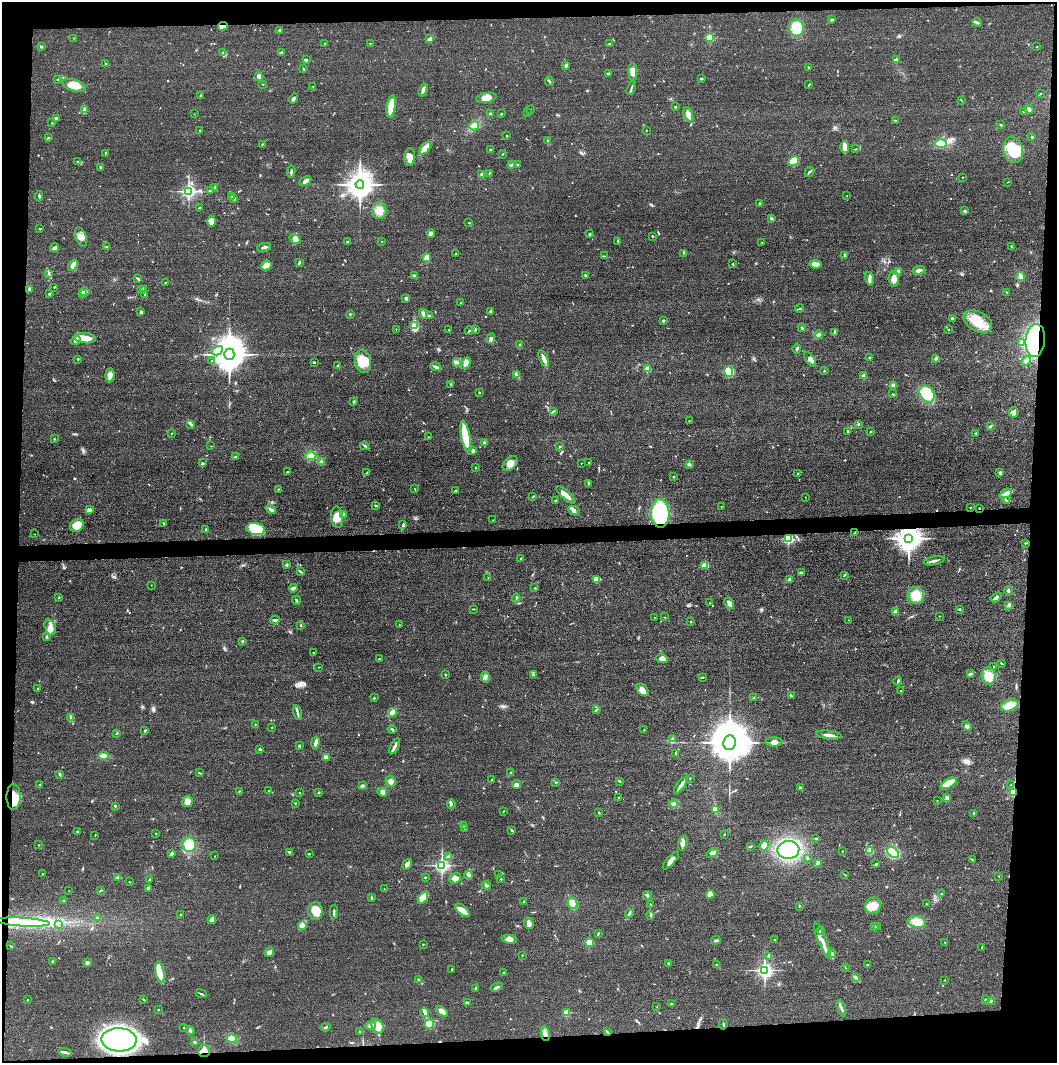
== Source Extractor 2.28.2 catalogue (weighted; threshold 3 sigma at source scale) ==
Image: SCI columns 6-4222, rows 6-4249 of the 4228 x 4255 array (HDU 1 of 3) = the unmasked area's bounding box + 8 px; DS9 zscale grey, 4 x 4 block average (1 PNG px = mean of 4 x 4 image px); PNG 1059 x 1065 px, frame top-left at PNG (2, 2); each listed source drawn as its Kron ellipse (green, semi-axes under 4 px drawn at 4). Shown black and unused: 9% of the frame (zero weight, under 3 of 4 exposures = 1% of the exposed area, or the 3 px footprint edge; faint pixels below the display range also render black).
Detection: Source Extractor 2.28.2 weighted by HDU 2 'WHT'. Background 0.0512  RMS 0.0064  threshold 0.0289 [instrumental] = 3 sigma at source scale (4.5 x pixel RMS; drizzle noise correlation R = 1.50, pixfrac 1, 0.05/0.05 arcsec/px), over >= 5 px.
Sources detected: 668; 3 inside a brighter object's white glare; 2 cosmic-ray / hot-pixel residue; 1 long thin detection or spike segment (spike, bleed or trail) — neither listed nor drawn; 15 coinciding with a brighter row at this scale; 31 inside a brighter listed object's ellipse — not listed separately; of the other 616, all 500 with FLUX_AUTO >= 1.34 (the completeness limit of this list) listed and drawn (116 fainter detections not listed), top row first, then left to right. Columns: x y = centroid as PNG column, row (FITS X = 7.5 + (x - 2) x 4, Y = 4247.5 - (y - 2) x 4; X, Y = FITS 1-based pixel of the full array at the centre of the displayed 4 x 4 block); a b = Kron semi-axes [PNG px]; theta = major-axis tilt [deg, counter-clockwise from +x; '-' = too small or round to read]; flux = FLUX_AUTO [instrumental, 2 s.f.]
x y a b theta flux
832 20 2 2 - 2.4
977 22 5 2 - 7.2
223 26 5 3 - 35
796 28 8 7 - 100
280 30 3 2 - 9.3
73 38 2 2 - 1.5
709 38 2 2 - 240
430 39 3 2 - 13
325 43 2 2 - 2.6
370 43 2 2 - 1.5
609 44 3 2 - 2.3
1037 46 2 2 - 1.5
41 47 2 2 - 14
281 52 3 2 - 4
223 53 2 2 - 3.3
307 59 2 2 - 1.8
897 59 4 3 - 5.8
106 63 3 2 - 2.3
566 65 3 3 - 4.7
808 67 3 2 - 2.9
303 68 3 2 - 2.8
633 72 9 3 -87 20
608 74 2 2 - 14
259 76 3 3 - 9.5
57 79 2 2 - 1.6
701 79 3 2 - 4
549 81 4 2 - 5.6
263 84 2 2 - 1.8
74 85 12 5 -18 47
809 85 3 2 - 2.3
313 86 2 2 - 1.5
631 89 7 2 69 5.8
423 90 7 3 73 9.7
1041 94 2 2 - 1.7
200 95 2 2 - 2.3
486 98 10 5 11 27
293 99 5 3 - 8.2
961 100 2 2 - 1.5
391 107 11 4 82 100
675 107 2 2 - 2.5
84 109 2 2 - 2.3
530 109 2 2 - 1.6
1029 109 5 2 - 12
1024 112 2 2 - 1.9
490 113 2 2 - 3.5
527 113 2 2 - 1.6
194 114 2 2 - 1.4
501 114 2 2 - 3.3
688 115 8 4 -74 19
56 118 3 2 - 2.8
895 120 3 2 - 3.5
52 123 2 2 - 1.8
1001 125 2 2 - 3.3
474 126 5 4 - 46
200 130 2 2 - 3
646 131 2 2 - 1.3
507 136 2 2 - 2.2
1031 137 2 2 - 2
49 138 2 2 - 3.1
548 141 2 2 - 2.1
940 143 6 3 3 66
262 144 2 2 - 1.8
845 147 6 2 -88 60
425 148 7 3 48 41
856 149 2 2 - 2
490 150 2 2 - 2.2
1013 150 13 9 -78 130
105 153 2 2 - 1.9
502 154 2 2 - 2
409 157 9 5 84 27
78 161 3 2 - 3
794 161 6 4 32 54
511 165 4 2 - 4.8
517 165 2 2 - 2.6
101 167 2 2 - 5.3
291 171 6 2 82 5.5
810 172 5 2 - 5.7
482 174 2 2 - 34
489 174 2 2 - 1.6
962 177 2 2 - 1.9
305 181 6 3 26 11
1007 182 2 2 - 1.4
360 184 4 4 - 5800
215 187 2 2 - 6
210 190 4 2 - 8.5
189 191 2 2 - 1100
39 196 5 2 - 5.5
231 196 2 2 - 1.5
847 196 2 2 - 2
234 199 2 2 - 3.5
760 203 2 2 - 16
199 208 3 2 - 5.2
379 211 8 7 - 40
965 211 2 2 - 12
772 218 3 2 - 4.3
212 221 5 4 - 31
469 223 2 2 - 1.4
40 228 3 2 - 1.9
431 233 4 3 - 15
590 234 2 2 - 12
652 236 2 2 - 2.8
81 237 10 5 -70 22
295 239 6 4 -36 21
382 241 2 2 - 1.6
618 241 3 2 - 3.3
348 242 2 2 - 4.3
762 242 3 2 - 1.8
1011 246 3 2 - 2.5
107 247 3 2 - 3.2
264 247 7 2 12 8.8
55 248 5 3 - 8.7
683 253 2 2 - 1.5
456 254 2 2 - 3.3
845 255 3 2 - 5
604 256 2 2 - 1.7
427 258 2 2 - 170
299 263 3 2 - 5.2
732 264 2 2 - 1.8
815 264 6 4 -9 15
73 265 6 4 54 16
266 265 5 4 - 30
919 270 6 3 11 12
898 272 4 2 - 17
49 273 2 2 - 2.9
585 275 4 2 - 4.4
414 276 3 2 - 4.2
1020 277 4 4 - 10
138 279 4 2 - 4.6
869 279 7 3 -77 11
894 279 7 5 -86 23
165 283 2 2 - 1.9
54 287 2 2 - 2.3
29 289 2 2 - 2
144 289 3 2 - 4.9
141 290 2 2 - 2
85 292 5 4 - 16
1007 292 2 2 - 3
49 294 3 2 - 3.2
83 294 2 2 - 40
144 294 4 2 - 4.1
406 298 3 3 - 6.8
461 303 2 2 - 1.9
799 309 4 2 - 2.9
490 311 3 3 - 5.1
141 312 4 2 - 5.2
350 314 2 2 - 2.3
423 314 5 2 - 6.5
429 316 3 2 - 3
952 319 2 2 - 8.2
663 321 3 2 - 4.3
978 322 15 10 -29 77
414 326 3 2 - 110
802 328 3 2 - 6.8
396 329 2 2 - 1.9
475 329 3 2 - 3.5
948 329 2 2 - 2.5
449 330 2 2 - 2.4
469 331 4 2 - 4.5
834 332 3 2 - 3.8
818 335 4 3 - 8.4
85 338 11 5 -4 56
491 339 5 3 - 14
76 340 5 4 - 15
1035 340 16 10 84 540
1022 342 3 2 - 4.7
520 345 3 2 - 3.5
797 349 5 2 - 5.7
217 351 6 4 31 16
229 354 5 5 - 11000
870 358 3 3 - 3.3
936 358 3 2 - 3.6
544 359 9 3 -67 20
810 359 8 3 -56 21
78 360 2 2 - 1.6
212 361 2 2 - 1.8
363 361 12 8 -77 62
1026 361 5 3 - 11
314 362 3 2 - 2.9
457 362 2 2 - 2.4
466 363 6 4 61 21
338 366 3 2 - 6
436 367 5 3 - 9
647 369 2 2 - 87
824 371 2 2 - 1.8
729 372 5 4 - 130
110 375 7 4 86 21
517 375 3 2 - 3.7
864 376 2 2 - 83
451 384 2 2 - 2.2
893 385 3 2 - 15
479 392 2 2 - 2.6
893 394 2 2 - 2
927 394 9 7 -55 88
354 401 2 2 - 2.7
554 411 2 2 - 2.4
1014 412 5 3 - 10
689 421 2 2 - 1.9
190 424 2 2 - 1.8
858 424 2 2 - 4.9
990 426 3 2 - 5.4
871 431 3 2 - 1.9
848 432 3 2 - 7.3
976 433 2 2 - 1.8
171 434 2 2 - 1.6
466 436 16 4 -79 120
428 437 2 2 - 1.4
54 439 2 2 - 2.9
484 443 3 2 - 4.9
211 446 2 2 - 1.4
365 446 4 2 - 5.4
559 447 3 2 - 2.4
473 451 3 3 - 8.8
311 456 5 3 - 12
235 457 2 2 - 2.5
321 462 2 2 - 1.8
202 463 3 2 - 3.9
581 463 2 2 - 1.5
589 463 2 2 - 1.5
510 464 9 5 40 25
689 464 3 2 - 6.5
476 468 2 2 - 2.8
287 472 2 2 - 6.8
1000 472 3 2 - 4.8
367 473 4 2 - 4
798 474 2 2 - 2
673 477 2 2 - 2.6
589 483 4 2 - 4.4
278 489 2 2 - 1.7
415 489 2 2 - 1.5
456 490 3 2 - 3.3
1006 493 6 4 25 15
566 495 12 3 -42 30
533 496 2 2 - 2.5
805 497 2 2 - 1.4
556 500 2 2 - 1.6
1006 500 3 2 - 6.6
376 505 3 2 - 4
721 506 2 2 - 1.5
970 508 2 2 - 1.5
979 508 3 2 - 2.5
271 509 5 3 - 8.7
89 510 3 3 - 13
574 511 6 3 -27 10
660 513 14 9 -88 290
344 514 2 2 - 12
337 517 11 6 -84 35
493 520 2 2 - 1.8
164 524 3 2 - 3.2
403 524 2 2 - 1.6
77 525 7 6 - 51
256 529 9 6 -14 170
205 530 3 2 - 2.5
855 533 3 2 - 3.1
34 534 2 2 - 1.5
909 538 4 4 - 6300
788 539 2 2 - 510
1025 543 4 2 - 2.8
521 559 2 2 - 5.2
934 561 10 2 11 12
286 565 2 2 - 2.2
705 565 2 2 - 170
300 571 4 2 - 6.2
801 573 2 2 - 3.4
844 575 2 2 - 1.9
488 577 2 2 - 1.5
596 579 3 2 - 6.7
789 580 3 2 - 9.9
151 585 2 2 - 1.4
293 588 4 2 - 15
535 588 3 2 - 2.5
1008 591 4 3 - 5.9
916 595 8 8 - 60
996 597 6 3 37 9
59 598 2 2 - 1.5
516 598 4 2 - 3.3
296 600 4 2 - 5.5
710 603 2 2 - 1.5
729 603 6 2 -57 24
1009 605 4 3 - 7.7
474 609 2 2 - 1.7
960 609 3 2 - 3.4
896 612 2 2 - 81
939 616 2 2 - 2.6
655 617 2 2 - 1.6
664 617 2 2 - 1.7
275 620 5 2 - 7.4
849 620 2 2 - 1.7
691 622 3 2 - 2.1
301 625 3 2 - 3.4
399 625 2 2 - 1.5
50 627 8 5 -74 24
46 637 3 2 - 3.3
242 641 2 2 - 2.1
314 653 3 2 - 2.5
662 658 6 4 -18 23
379 659 2 2 - 1.7
1001 663 3 2 - 2.7
994 666 2 2 - 2
319 667 2 2 - 1.3
970 674 4 3 - 6.1
445 675 2 2 - 2.5
533 675 2 2 - 2.3
989 676 8 7 - 47
485 677 5 3 - 10
703 677 2 2 - 3.6
898 681 4 2 - 4.7
38 689 2 2 - 2.7
643 690 7 5 -48 18
901 691 2 2 - 3.8
791 696 2 2 - 3.1
374 698 2 2 - 3.8
754 698 2 2 - 2
1010 705 9 5 19 46
596 709 2 2 - 1.4
298 712 7 2 -77 9.7
392 713 4 3 - 35
70 718 2 2 - 1.5
255 724 2 2 - 3.2
967 726 5 3 - 7.1
272 727 2 2 - 1.6
392 729 4 2 - 5.1
644 730 2 2 - 1.3
145 731 3 2 - 3.2
116 733 2 2 - 2.2
829 735 13 2 -7 18
672 739 3 2 - 4.3
316 742 6 2 80 16
774 742 8 4 -1 17
730 743 7 6 - 21000
299 746 2 2 - 6.7
395 746 9 2 63 11
259 749 2 2 - 2.9
675 753 2 2 - 1.5
104 756 5 3 - 26
326 757 3 2 - 26
200 773 3 2 - 2.9
511 773 3 2 - 3.1
60 774 3 2 - 4.1
690 778 2 2 - 1.4
492 780 3 2 - 5.6
391 781 5 5 - 12
619 781 3 2 - 3.8
556 782 3 2 - 2.6
949 783 9 4 28 99
39 785 2 2 - 1.7
517 785 4 3 - 12
1011 785 2 2 - 1.5
362 786 3 3 - 6.7
680 786 9 3 55 12
801 788 3 2 - 2.9
239 791 2 2 - 2.1
269 791 3 2 - 3.1
382 792 5 3 - 8.2
1013 792 4 3 - 42
300 793 2 2 - 2.1
319 793 2 2 - 2.3
14 797 13 7 90 68
619 798 2 2 - 4
947 798 4 3 - 7.7
937 800 2 2 - 2.5
187 801 6 5 - 21
295 803 2 2 - 1.7
451 804 5 3 - 6.4
674 804 4 4 - 9.2
115 806 3 2 - 3.1
715 809 4 3 - 36
504 811 2 2 - 1.9
599 813 2 2 - 2.2
973 813 2 2 - 1.8
464 825 2 2 - 2.1
464 829 3 2 - 2.1
512 830 2 2 - 3
77 832 2 2 - 4.3
156 833 2 2 - 1.6
724 834 2 2 - 1.7
95 835 2 2 - 1.8
815 838 2 2 - 1.6
683 843 8 3 75 16
39 845 2 2 - 1.9
189 845 7 6 - 67
750 846 2 2 - 2.4
764 846 5 4 - 25
788 850 11 9 3 360
842 851 2 2 - 1.4
870 851 4 2 - 3
290 852 3 3 - 4.9
893 852 6 4 -37 160
172 853 3 2 - 6.1
712 853 6 3 36 12
309 854 2 2 - 3.6
215 856 2 2 - 1.6
448 856 4 3 - 5.8
808 858 3 2 - 3.3
972 860 3 2 - 3
671 861 11 4 48 27
817 863 2 2 - 1.6
407 864 5 3 - 19
876 864 3 2 - 2
442 865 2 2 - 1100
43 874 2 2 - 1.7
845 874 2 2 - 1.4
468 875 4 3 - 8.2
498 875 2 2 - 1.9
999 876 2 2 - 1.6
118 877 2 2 - 2.2
425 877 2 2 - 4.3
455 878 6 4 25 16
150 879 2 2 - 2.1
501 879 2 2 - 5.8
129 882 2 2 - 1.7
487 885 4 3 - 5.3
148 888 2 2 - 12
384 889 2 2 - 1.4
69 890 2 2 - 1.3
101 890 3 2 - 3.5
710 894 4 4 - 24
941 894 2 2 - 1.8
647 896 4 3 - 6
371 898 3 2 - 4
423 898 6 4 51 52
63 900 2 2 - 1.4
524 902 3 2 - 4.1
572 903 5 4 - 30
926 904 2 2 - 1.7
650 905 2 2 - 2
800 906 2 2 - 1.4
873 906 8 8 - 42
462 910 9 4 -42 27
315 911 9 7 88 54
334 912 7 2 89 7.5
629 913 5 2 - 4.9
181 914 2 2 - 2.2
651 915 4 2 - 3.3
98 918 4 2 - 3.4
212 920 4 3 - 7.8
23 922 27 3 -3 95
917 922 9 5 -10 46
529 923 6 4 -72 16
58 925 2 2 - 1.4
302 926 4 3 - 12
874 926 4 2 - 7.4
878 927 3 2 - 2.3
821 930 4 2 - 4.2
598 934 3 2 - 3.1
509 939 7 4 -9 22
716 940 4 2 - 6
775 940 2 2 - 1.5
822 941 18 3 -68 26
589 943 2 2 - 220
945 943 2 2 - 1.6
423 944 2 2 - 2.6
10 946 2 2 - 1.4
982 947 2 2 - 2.3
269 952 5 3 - 13
832 954 4 3 - 7.7
522 955 2 2 - 1.5
769 956 3 2 - 2.5
53 961 4 2 - 3
87 963 2 2 - 37
668 964 3 2 - 6.3
716 964 2 2 - 2
868 965 3 2 - 3.5
845 967 2 2 - 1.4
452 969 2 2 - 2.3
765 970 3 2 - 1500
160 972 10 4 -78 120
504 973 2 2 - 1.6
855 977 2 2 - 2.2
419 980 3 2 - 3.6
945 980 2 2 - 1.5
497 987 6 2 26 8.3
476 988 2 2 - 5.7
201 994 6 2 -22 4.8
143 999 3 2 - 2.5
985 999 2 2 - 1.7
27 1000 2 2 - 2.1
991 1001 3 2 - 3.4
467 1003 4 2 - 4.4
672 1004 2 2 - 6.8
657 1007 2 2 - 1.4
841 1008 8 2 -70 8.6
158 1010 2 2 - 2.3
442 1011 6 3 -34 22
425 1012 5 3 - 7.4
567 1013 2 2 - 150
429 1024 5 4 - 48
723 1024 5 2 - 3.9
371 1026 5 3 - 8.5
378 1026 8 5 -60 47
326 1027 4 2 - 4.8
184 1028 2 2 - 3
190 1031 4 2 - 4.2
359 1032 2 2 - 1.7
607 1032 4 2 - 3.9
545 1034 7 4 -80 17
232 1039 4 4 - 45
119 1040 17 11 -2 1900
194 1042 3 2 - 4.5
204 1051 6 5 - 34
65 1052 6 3 -14 11
Overlapping masked pixels (flux is a lower limit): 8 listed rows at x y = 223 26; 1035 340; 979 508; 909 538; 788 539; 1013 792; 14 797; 204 1051
Diffuse or blended objects may show on this block-average render without a row.